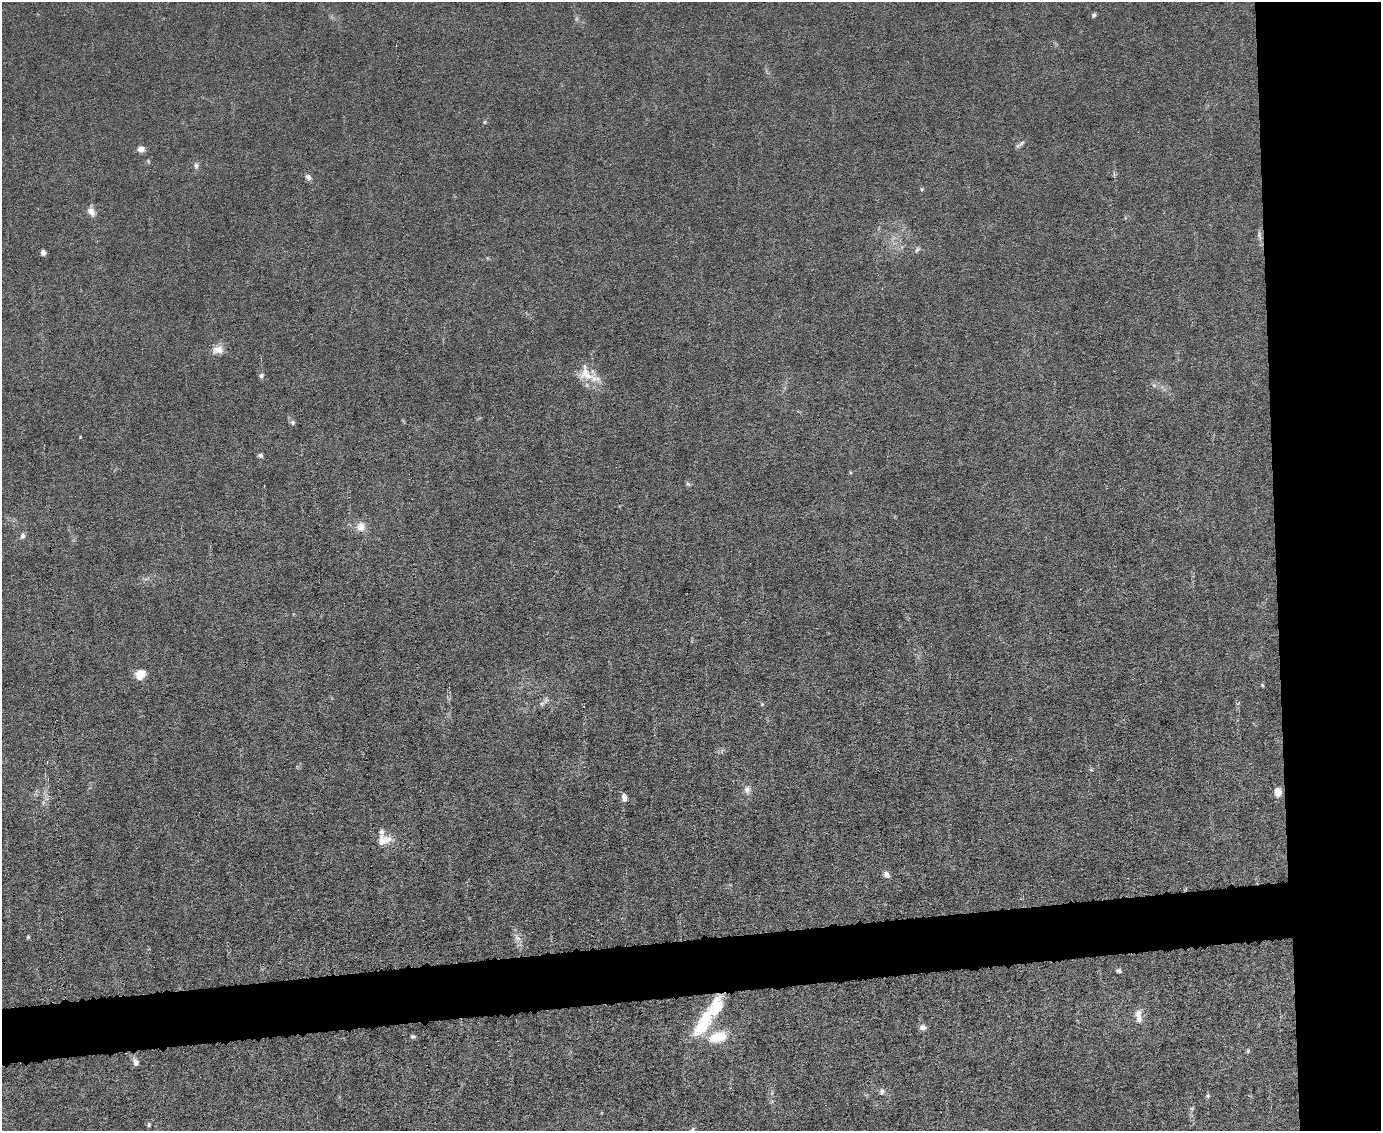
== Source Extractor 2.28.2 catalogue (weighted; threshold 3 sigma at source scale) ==
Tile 6 of 3 x 4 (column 3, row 2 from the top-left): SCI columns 2989-4367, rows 2261-3389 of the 4491 x 4519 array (HDU 1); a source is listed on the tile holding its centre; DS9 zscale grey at full resolution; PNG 1383 x 1133 px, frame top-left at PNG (2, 2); no overlay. Shown black and unused: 12% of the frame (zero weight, under 6 of 12 exposures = <1% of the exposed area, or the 3 px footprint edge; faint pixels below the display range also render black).
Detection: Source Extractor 2.28.2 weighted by HDU 2 'WHT'; one run over the whole footprint, this tile lists its part. Background 0.0159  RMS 0.0032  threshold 0.0131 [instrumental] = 3 sigma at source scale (4.09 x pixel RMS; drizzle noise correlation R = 1.36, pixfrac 0.8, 0.05/0.05 arcsec/px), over >= 5 px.
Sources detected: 48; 2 too faint to see at this stretch — not listed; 3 inside a brighter listed object's ellipse — not listed separately; the other 43 listed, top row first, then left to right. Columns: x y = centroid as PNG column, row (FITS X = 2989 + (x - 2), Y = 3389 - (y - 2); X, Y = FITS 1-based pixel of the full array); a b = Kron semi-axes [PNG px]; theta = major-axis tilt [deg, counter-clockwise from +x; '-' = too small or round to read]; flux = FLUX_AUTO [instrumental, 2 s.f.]
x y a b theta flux
1093 15 7 5 49 0.57
485 122 5 4 - 0.37
1020 144 14 5 36 0.91
141 149 7 6 - 1.9
196 166 9 7 90 0.97
308 177 8 6 -58 1.2
922 189 5 4 - 0.36
91 211 13 8 -68 2.1
917 249 8 5 50 0.7
43 252 6 5 - 1.1
218 350 15 10 6 3
588 374 31 17 -31 6.5
261 376 7 5 30 0.66
293 422 6 6 - 0.7
80 437 3 2 - 0.22
260 455 6 5 - 0.74
688 484 6 5 - 0.55
361 527 11 11 - 3
22 536 7 5 79 1
140 674 10 9 - 4.1
1262 685 5 4 - 0.31
546 700 10 6 69 1.1
762 704 5 5 - 0.36
1091 770 6 4 -1 0.38
747 789 11 9 90 1.6
1278 792 6 5 - 6.8
624 797 9 5 -86 1.7
386 839 17 12 -19 3.6
886 875 8 7 - 1.4
28 937 4 4 - 0.36
517 938 10 6 -26 1.2
1118 971 6 5 - 0.62
1138 1016 19 9 -83 2.7
704 1022 57 15 63 16
923 1027 8 7 - 1.2
413 1036 7 5 0 0.54
718 1037 25 13 14 8.6
1248 1051 6 5 - 0.47
136 1062 9 7 -66 1.5
882 1091 9 6 79 1.1
1208 1096 6 5 - 0.49
149 1125 6 5 - 0.58
693 1130 8 7 - 0.89
Overlapping masked pixels (flux is a lower limit): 1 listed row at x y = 704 1022
Isophote crosses this tile's border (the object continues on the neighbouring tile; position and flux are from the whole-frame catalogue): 1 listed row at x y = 693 1130